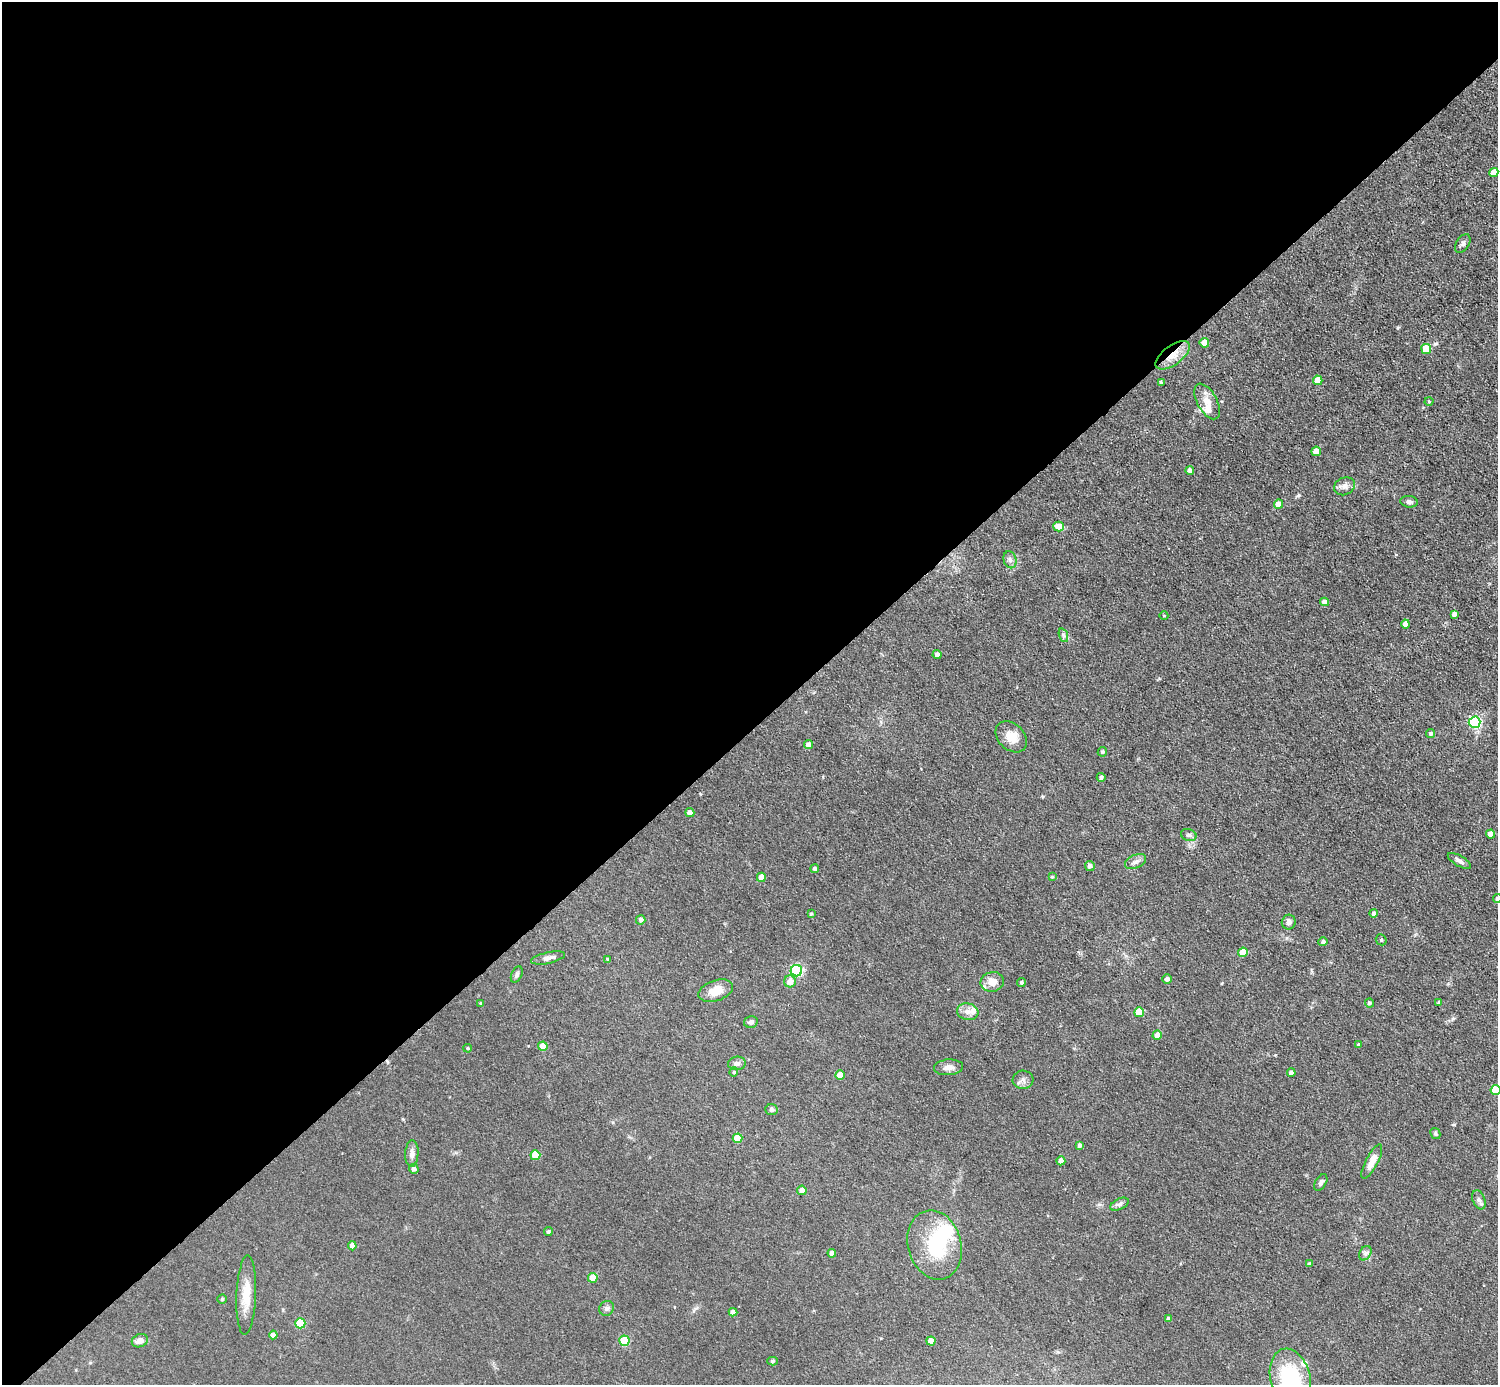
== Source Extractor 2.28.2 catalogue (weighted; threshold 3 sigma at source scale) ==
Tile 5 of 4 x 4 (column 1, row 2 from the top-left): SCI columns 1-1496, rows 3062-4444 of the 5982 x 5981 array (HDU 1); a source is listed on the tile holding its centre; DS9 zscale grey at full resolution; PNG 1500 x 1387 px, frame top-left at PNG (2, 2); each listed source drawn as its Kron ellipse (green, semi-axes under 4 px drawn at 4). Shown black and unused: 53% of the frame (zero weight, under 3 of 5 exposures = <1% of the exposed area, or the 3 px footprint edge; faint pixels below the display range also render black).
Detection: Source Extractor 2.28.2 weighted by HDU 2 'WHT'; one run over the whole footprint, this tile lists its part. Background 0.0512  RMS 0.0068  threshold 0.0305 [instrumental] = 3 sigma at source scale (4.5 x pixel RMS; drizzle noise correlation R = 1.50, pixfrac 1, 0.05/0.05 arcsec/px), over >= 5 px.
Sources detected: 107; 1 inside a brighter object's white glare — neither listed nor drawn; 3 inside a brighter listed object's ellipse — not listed separately; the other 103 listed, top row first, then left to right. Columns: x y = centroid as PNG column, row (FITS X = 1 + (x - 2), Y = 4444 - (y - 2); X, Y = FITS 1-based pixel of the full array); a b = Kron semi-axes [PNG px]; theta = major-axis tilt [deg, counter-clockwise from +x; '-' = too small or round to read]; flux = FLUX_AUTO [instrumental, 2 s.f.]
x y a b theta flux
1494 172 5 4 - 9.2
1463 243 10 6 58 2.1
1204 343 4 4 - 7.7
1426 349 5 5 - 16
1173 355 20 9 36 10
1318 380 5 4 - 11
1161 382 4 3 - 1.3
1207 401 19 9 -61 7.8
1429 401 4 4 - 0.69
1316 451 5 4 - 9
1190 470 4 4 - 3.3
1344 486 11 8 24 3.5
1409 502 9 5 -7 1.9
1278 504 5 4 - 8.1
1058 526 5 5 - 9
1010 560 8 6 -76 2.4
1325 602 4 4 - 3.6
1454 614 4 4 - 2.2
1164 616 4 3 - 0.54
1405 624 4 4 - 4.8
1063 635 7 4 -71 1.3
937 655 4 4 - 2.9
1475 722 6 5 - 87
1431 734 4 4 - 1.6
1011 737 18 13 -44 9.1
809 745 4 4 - 4.3
1102 752 5 4 - 1.2
1101 777 4 4 - 1.5
690 813 4 4 - 3.5
1491 834 4 4 - 6.9
1189 835 8 6 -19 1.7
1459 861 13 5 -30 3
1136 862 11 6 24 2.7
1090 866 5 4 - 2.9
815 869 4 4 - 1.7
761 877 4 4 - 7.8
1052 877 4 3 - 0.71
1497 898 4 4 - 1.6
1374 913 4 4 - 2.2
811 914 3 3 - 0.83
641 920 4 4 - 2.2
1289 922 7 7 - 2.7
1381 940 6 5 - 0.93
1323 942 5 4 - 1.5
1243 952 5 4 - 15
548 958 17 5 12 3.2
607 959 4 3 - 1.2
796 971 6 5 - 87
517 975 9 5 66 1.6
1167 979 4 4 - 2.4
790 981 6 6 - 6.8
992 982 12 10 13 8.1
1021 983 4 4 - 1.1
716 991 18 10 18 10
1439 1002 4 4 - 0.98
481 1003 4 4 - 0.7
1369 1003 4 4 - 1.6
968 1012 11 8 -9 4.3
1139 1012 5 5 - 21
751 1022 7 5 14 2
1157 1035 5 4 - 6.3
1359 1045 3 3 - 1.2
543 1046 5 4 - 9.7
468 1048 4 3 - 0.84
737 1063 9 7 6 2.8
948 1067 14 8 4 4.5
734 1072 4 4 - 0.75
1291 1073 4 4 - 3.6
840 1075 4 4 - 11
1023 1080 10 9 - 3
1496 1090 5 5 - 26
772 1110 6 5 - 1.6
1435 1133 6 5 - 1.2
738 1138 5 5 - 16
1079 1145 4 3 - 2.1
412 1153 13 6 87 3.4
535 1155 5 5 - 20
1061 1161 4 4 - 5.6
1372 1161 19 6 62 8.2
414 1169 5 5 - 2.4
1321 1182 9 5 57 1.9
802 1190 5 4 - 4.9
1479 1200 10 6 -68 2.2
1120 1204 10 5 27 2.2
548 1232 4 4 - 1.2
935 1245 35 26 -74 44
352 1246 4 4 - 5.2
832 1253 4 4 - 3.2
1365 1253 8 5 60 1.9
1309 1264 4 3 - 1.1
593 1278 5 4 - 12
246 1295 40 10 88 14
222 1299 4 4 - 0.89
607 1308 8 7 - 2
733 1312 4 4 - 4.3
1169 1319 4 4 - 2.9
300 1323 5 5 - 29
273 1335 4 4 - 3.3
140 1341 8 6 23 4.1
624 1341 5 5 - 28
931 1341 4 4 - 8
772 1361 5 4 - 1.1
1290 1379 31 20 -76 57
Overlapping masked pixels (flux is a lower limit): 1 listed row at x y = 1173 355
Isophote crosses this tile's border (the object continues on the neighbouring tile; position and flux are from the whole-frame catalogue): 3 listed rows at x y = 1497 898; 1496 1090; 1290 1379